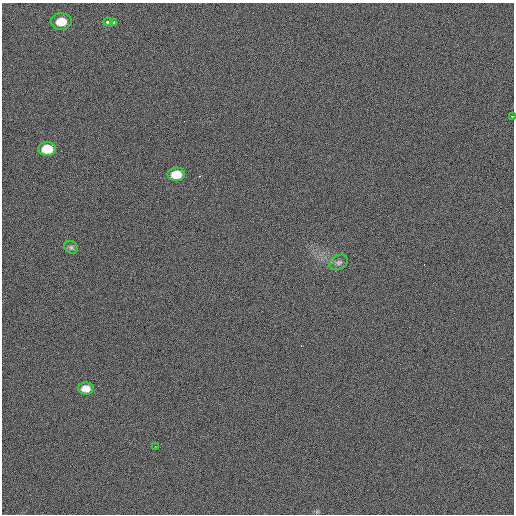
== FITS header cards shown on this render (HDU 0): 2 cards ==
NAXIS1  =                  512 / Axis length
NAXIS2  =                  512 / Axis length

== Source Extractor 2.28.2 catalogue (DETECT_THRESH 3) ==
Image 512 x 512 px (HDU 0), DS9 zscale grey, 1 PNG px = 1 image px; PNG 516 x 516 px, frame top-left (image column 1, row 512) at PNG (2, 3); each listed source drawn as its Kron ellipse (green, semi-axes under 4 px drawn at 4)
Background 408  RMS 1.8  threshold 5.29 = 3 sigma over >= 5 px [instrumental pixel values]
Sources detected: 10; all 10 listed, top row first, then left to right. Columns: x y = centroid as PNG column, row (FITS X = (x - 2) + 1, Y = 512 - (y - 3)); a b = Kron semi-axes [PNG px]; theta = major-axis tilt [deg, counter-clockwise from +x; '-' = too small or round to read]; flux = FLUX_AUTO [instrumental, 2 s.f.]
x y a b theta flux
61 22 10 8 4 2000
108 22 4 3 - 400
113 22 3 3 - 710
512 116 3 2 - 100
47 149 9 7 1 3000
176 174 8 7 - 2000
71 247 7 6 - 240
339 262 10 7 30 380
86 388 8 6 -2 1100
155 446 2 2 - 83
At the frame edge (FLAGS 8, measured only in part): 1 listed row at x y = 512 116